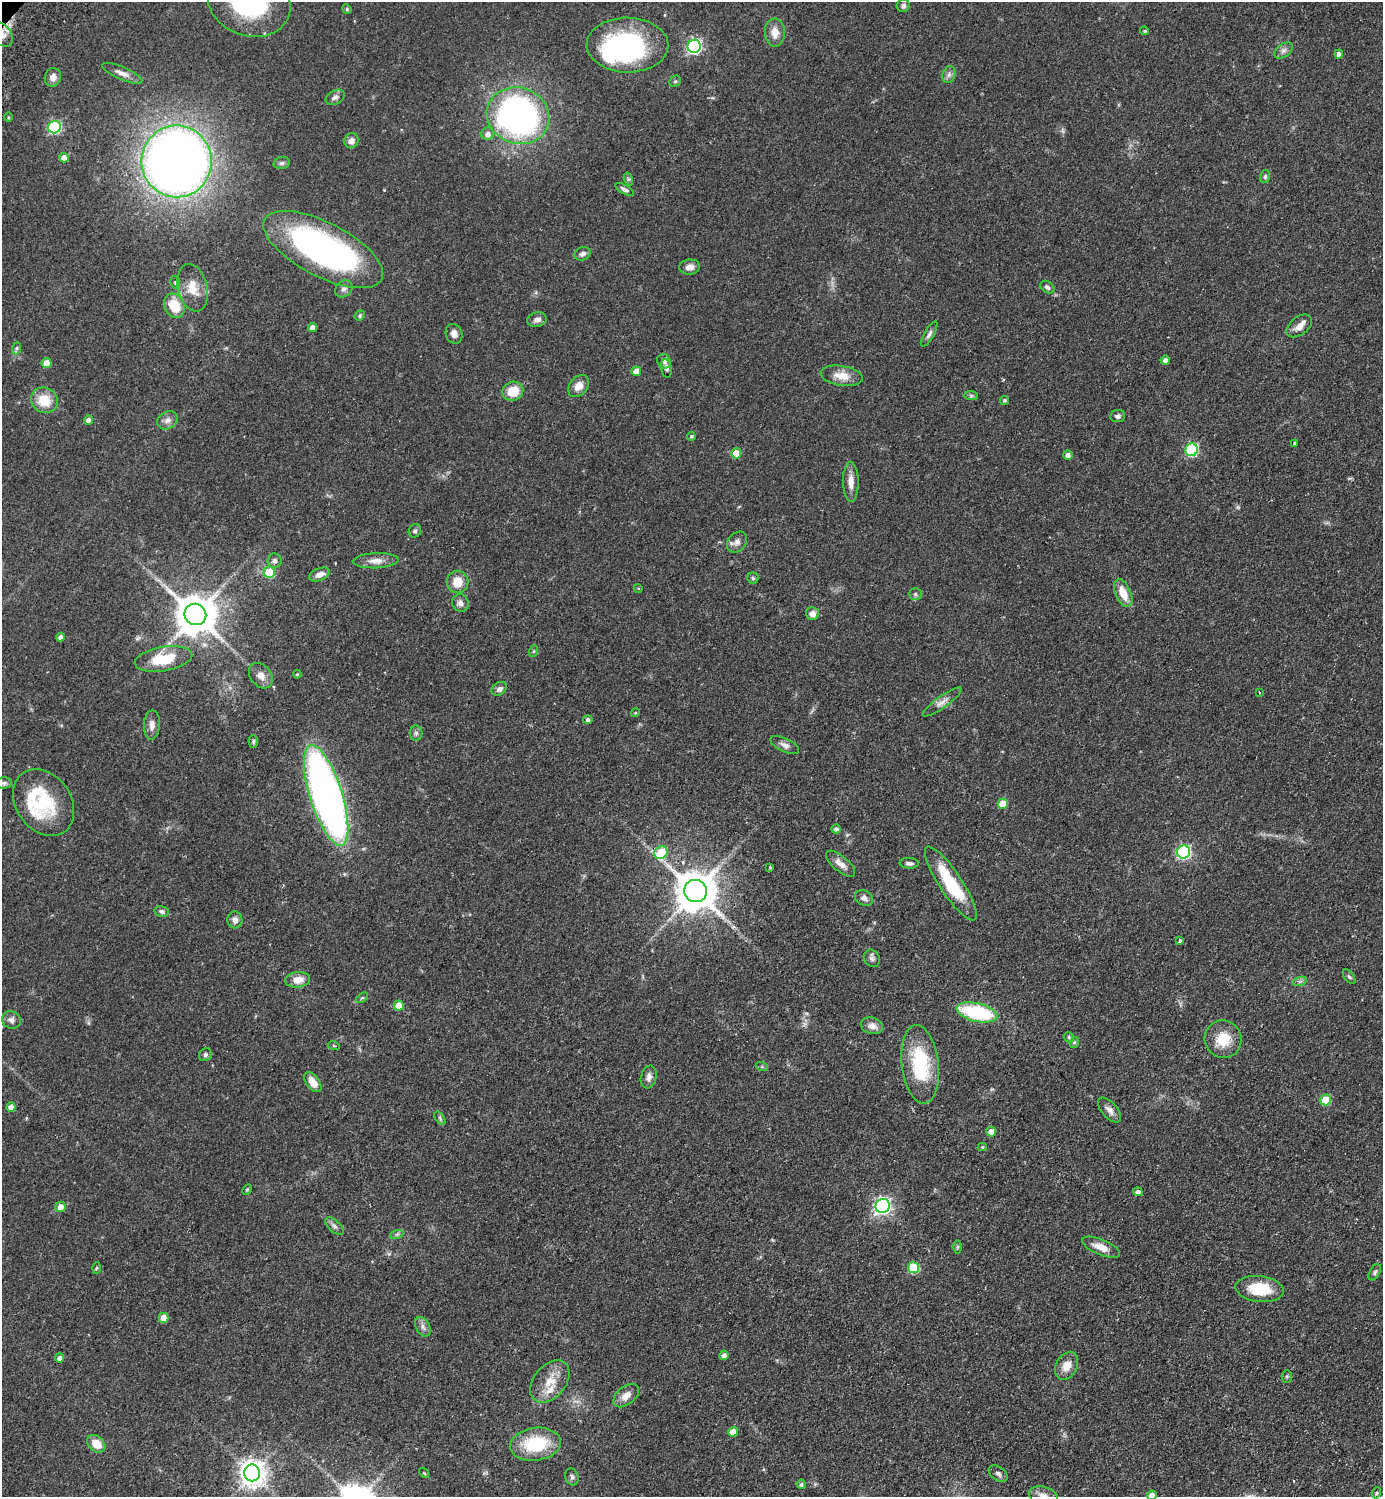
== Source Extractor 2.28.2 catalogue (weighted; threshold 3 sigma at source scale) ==
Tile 6 of 4 x 4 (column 2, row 2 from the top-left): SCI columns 1585-2965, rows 3033-4527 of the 6071 x 6065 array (HDU 1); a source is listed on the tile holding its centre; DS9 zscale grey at full resolution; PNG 1385 x 1499 px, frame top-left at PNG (2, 2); each listed source drawn as its Kron ellipse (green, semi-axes under 4 px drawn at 4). Shown black and unused: <1% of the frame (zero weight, under 2 of 3 exposures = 4% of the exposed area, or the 3 px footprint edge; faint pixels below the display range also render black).
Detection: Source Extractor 2.28.2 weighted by HDU 2 'WHT'; one run over the whole footprint, this tile lists its part. Background 0.0557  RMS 0.0053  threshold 0.0239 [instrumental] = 3 sigma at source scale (4.5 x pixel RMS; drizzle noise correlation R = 1.50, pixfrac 1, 0.05/0.05 arcsec/px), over >= 5 px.
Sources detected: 170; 2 too faint to see at this stretch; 2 cosmic-ray / hot-pixel residue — neither listed nor drawn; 6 inside a brighter listed object's ellipse — not listed separately; the other 160 listed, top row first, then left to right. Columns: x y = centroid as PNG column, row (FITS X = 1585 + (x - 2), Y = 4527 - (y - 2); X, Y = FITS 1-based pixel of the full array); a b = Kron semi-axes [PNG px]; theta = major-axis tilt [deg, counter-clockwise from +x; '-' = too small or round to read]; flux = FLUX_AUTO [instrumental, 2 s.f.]
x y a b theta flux
249 2 42 34 -20 69
903 6 6 6 - 1.4
347 9 5 4 - 0.63
1145 31 4 3 - 0.76
775 33 14 10 -89 5
2 34 14 9 -53 4.2
627 45 41 27 -1 91
694 46 7 6 - 110
1284 51 10 6 35 2
1339 54 4 4 - 1.9
122 73 21 6 -23 3.6
949 75 8 6 70 1.8
53 77 9 8 - 3.4
675 81 6 5 - 0.85
335 97 10 6 27 1.9
518 116 32 28 -20 170
8 117 4 3 - 0.51
54 127 6 6 - 69
488 134 6 6 - 2.6
351 141 7 7 - 2.6
64 158 4 4 - 3.1
177 161 36 35 - 540
282 163 8 6 14 1.2
1265 177 6 5 - 1
628 179 7 4 -72 0.83
625 189 10 4 -30 1.6
323 249 66 27 -27 150
582 254 8 6 26 1.7
690 267 10 7 7 3.2
175 282 6 4 -78 0.83
1047 287 8 5 -35 1.5
193 288 24 14 -76 9.2
344 289 9 7 43 1.8
174 306 12 10 -63 13
360 316 5 4 - 0.74
537 320 10 7 15 2.6
1299 326 14 9 38 3.7
312 327 4 4 - 3.3
454 334 10 8 -71 3
929 334 14 5 60 1.7
17 348 6 4 71 0.83
1165 360 5 4 - 2.5
664 361 7 6 - 1.9
46 363 5 5 - 7.4
666 368 9 5 -80 1.6
636 371 5 4 - 5.2
842 376 21 10 -9 7.1
579 386 12 9 50 4.6
513 391 10 9 - 11
971 396 7 4 -1 0.89
44 400 14 12 -35 12
1005 400 5 4 - 0.79
1118 416 7 6 - 1.5
89 420 4 4 - 2.7
167 420 11 8 32 2.6
691 436 4 4 - 0.85
1294 443 3 3 - 0.55
1192 450 6 6 - 47
736 453 5 5 - 9.5
1068 455 5 4 - 2.2
851 482 20 7 -89 5
415 531 7 6 - 1
737 542 11 8 47 2.5
274 561 7 7 - 1.8
376 561 23 7 2 4.5
269 572 5 5 - 19
319 574 11 6 21 3.2
753 578 5 5 - 0.94
458 582 11 11 - 7.3
638 588 4 3 - 0.47
1123 593 15 7 -66 8.5
915 594 6 5 - 1.2
460 603 9 8 - 2.5
195 614 11 10 - 1700
812 614 6 6 - 3.4
60 637 4 4 - 1.9
534 651 6 4 71 0.62
163 659 29 12 9 18
297 674 4 4 - 0.64
261 676 14 10 -51 3.7
499 689 8 6 36 2
1259 692 3 2 - 0.47
942 702 23 6 35 3.3
635 713 4 3 - 0.49
588 720 5 4 - 1.5
152 725 15 8 87 3.2
416 733 8 6 -89 1.3
253 741 6 4 89 0.83
785 745 15 6 -25 2.5
4 783 8 5 2 1.2
326 795 52 16 -72 310
44 802 36 27 -56 27
1003 804 5 5 - 13
836 829 4 4 - 1.6
1184 852 6 6 - 88
661 853 7 6 - 22
909 863 9 5 -2 1.8
840 864 18 7 -40 3.8
770 867 3 3 - 1.5
951 883 43 11 -56 28
695 891 11 11 - 1600
864 898 9 7 -28 2.2
162 911 7 5 -14 1.2
235 920 8 7 - 2.5
1179 941 4 3 - 1.4
872 958 9 7 -59 1.6
1349 977 8 4 -52 0.9
298 980 12 7 6 6.2
1300 981 7 4 19 1.1
362 998 7 3 36 0.63
399 1006 5 5 - 7.5
977 1012 21 9 -13 44
11 1020 10 8 -30 2.1
872 1026 11 8 -15 3.6
1069 1037 5 4 - 0.7
1223 1039 19 18 - 12
1074 1042 5 4 - 0.92
334 1046 6 3 -19 0.56
205 1055 7 6 - 1.2
920 1064 39 18 -83 34
762 1067 6 4 -18 0.61
649 1077 11 7 75 2.5
313 1082 11 6 -53 6.7
1326 1100 5 5 - 17
11 1107 5 4 - 3.8
1109 1110 15 7 -48 3
440 1118 7 4 -54 0.82
991 1132 5 5 - 4.5
982 1147 4 4 - 0.65
247 1189 6 4 62 0.72
1138 1192 5 4 - 1.9
883 1206 7 7 - 160
61 1207 5 5 - 3.8
334 1226 11 5 -42 1.7
397 1234 7 4 19 0.96
957 1247 6 4 89 0.82
1101 1247 20 7 -23 5.8
96 1268 5 3 - 0.59
914 1268 5 5 - 26
1375 1272 9 5 61 1.1
1260 1289 24 13 -7 17
164 1318 5 5 - 6.5
423 1327 10 6 -62 2.1
724 1355 4 4 - 2.3
59 1358 4 4 - 2
1067 1366 15 10 61 6.1
1287 1376 6 5 - 0.72
550 1382 24 16 50 10
626 1396 15 9 38 4.6
733 1432 5 5 - 6.7
96 1444 10 7 -42 7.5
535 1444 25 16 8 26
252 1473 8 8 - 540
424 1473 6 3 -37 0.42
998 1474 10 6 -35 1.7
572 1477 8 6 -72 1.3
801 1484 5 4 - 1
1376 1493 5 3 - 0.73
1152 1495 5 4 - 5
1043 1496 15 9 -14 3.7
Overlapping masked pixels (flux is a lower limit): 2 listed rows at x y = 2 34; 661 853
Isophote crosses this tile's border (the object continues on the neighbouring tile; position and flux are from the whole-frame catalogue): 4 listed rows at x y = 249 2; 2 34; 1152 1495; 1043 1496